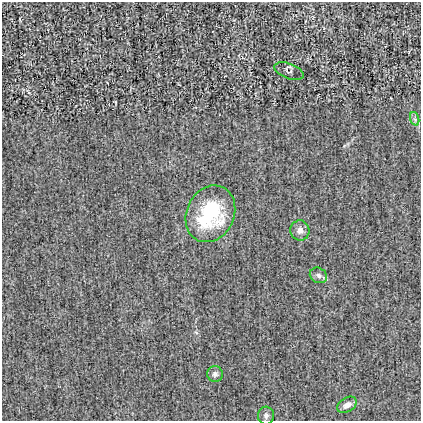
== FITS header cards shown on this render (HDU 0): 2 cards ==
NAXIS1  =                  419
NAXIS2  =                  419

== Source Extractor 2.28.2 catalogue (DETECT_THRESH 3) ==
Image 419 x 419 px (HDU 0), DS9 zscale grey, 1 PNG px = 1 image px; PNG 423 x 423 px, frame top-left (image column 1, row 419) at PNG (2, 2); each listed source drawn as its Kron ellipse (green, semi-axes under 4 px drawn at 4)
Background -2.68e-04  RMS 0.023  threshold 0.0683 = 3 sigma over >= 5 px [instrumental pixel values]
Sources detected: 8; all 8 listed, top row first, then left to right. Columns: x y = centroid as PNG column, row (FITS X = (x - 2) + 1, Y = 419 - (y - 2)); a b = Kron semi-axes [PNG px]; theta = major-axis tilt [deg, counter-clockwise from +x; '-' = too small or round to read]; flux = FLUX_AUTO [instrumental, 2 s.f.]
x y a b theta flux
289 71 15 7 -20 4.6
415 119 7 4 -71 3.3
210 214 29 23 64 120
300 230 10 9 - 9.2
318 275 9 7 -30 5.4
215 374 8 8 - 5.5
347 405 10 7 32 8.6
266 416 9 8 - 5.2